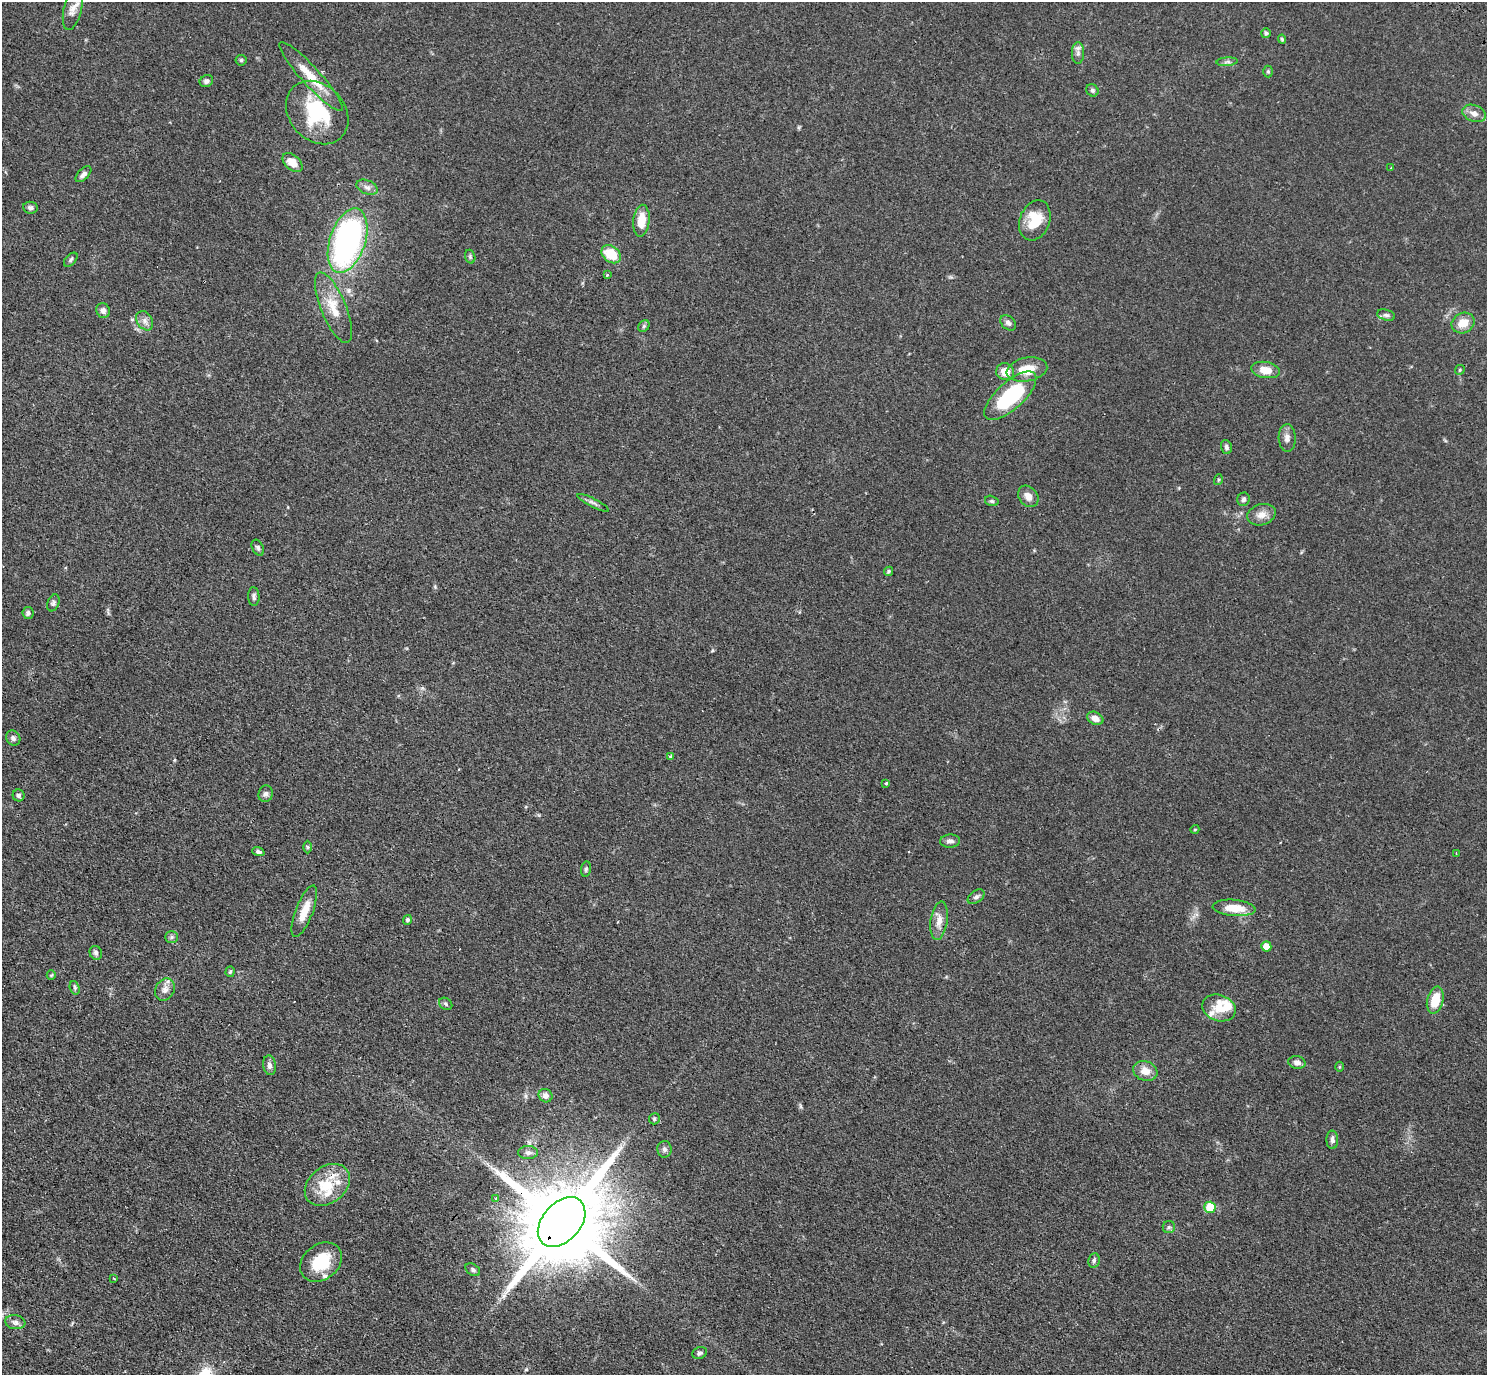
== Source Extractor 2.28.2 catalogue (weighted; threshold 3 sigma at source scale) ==
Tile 7 of 4 x 4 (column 3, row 2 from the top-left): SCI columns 3011-4495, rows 3093-4465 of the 6020 x 6043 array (HDU 1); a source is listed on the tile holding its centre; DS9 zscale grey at full resolution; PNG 1489 x 1377 px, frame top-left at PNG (2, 2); each listed source drawn as its Kron ellipse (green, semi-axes under 4 px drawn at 4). Shown black and unused: <1% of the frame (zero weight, under 3 of 4 exposures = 4% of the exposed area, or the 3 px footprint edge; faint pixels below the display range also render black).
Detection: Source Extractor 2.28.2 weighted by HDU 2 'WHT'; one run over the whole footprint, this tile lists its part. Background 0.059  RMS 0.0038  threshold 0.0173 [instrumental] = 3 sigma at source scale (4.5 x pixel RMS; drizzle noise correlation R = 1.50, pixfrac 1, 0.05/0.05 arcsec/px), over >= 5 px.
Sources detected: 107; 2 cosmic-ray / hot-pixel residue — neither listed nor drawn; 9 inside a brighter listed object's ellipse — not listed separately; the other 96 listed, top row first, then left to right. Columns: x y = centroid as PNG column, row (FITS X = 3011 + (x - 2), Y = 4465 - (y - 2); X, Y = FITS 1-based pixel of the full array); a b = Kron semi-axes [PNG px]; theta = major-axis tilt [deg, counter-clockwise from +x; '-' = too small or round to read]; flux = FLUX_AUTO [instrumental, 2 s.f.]
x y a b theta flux
73 8 22 9 77 3.3
1266 33 5 4 - 1
1282 39 4 4 - 0.55
1078 53 11 6 90 1.5
241 60 5 5 - 0.59
1227 62 10 4 4 1.1
1268 71 6 5 - 0.57
311 76 46 9 -48 9.3
206 81 7 5 23 1.2
1092 90 6 5 - 0.84
317 113 35 27 -47 27
1474 113 12 8 -21 2.7
293 163 12 7 -41 5
1391 167 4 2 - 0.27
83 174 10 5 46 1.5
367 187 11 7 -23 1.5
30 208 7 6 - 1.1
1035 220 21 15 68 11
641 221 16 8 85 6.2
348 241 33 18 72 99
611 254 11 8 -37 9.6
470 257 7 5 -73 0.65
71 260 8 5 47 0.8
607 275 3 3 - 0.52
333 308 38 12 -67 9.3
103 311 7 6 - 1.5
1386 315 9 5 -14 0.93
145 321 10 7 -57 2
1008 323 9 6 -44 1.3
1463 323 12 10 29 5.5
644 326 6 5 - 0.66
1027 369 20 12 11 8.4
1265 370 14 8 -10 5.1
1460 370 5 4 - 0.48
1005 372 9 8 - 4.9
1010 396 33 13 42 34
1287 438 14 8 -88 2.1
1226 447 7 5 -72 0.88
1218 480 5 3 - 0.42
1028 496 11 9 -50 2.6
1243 499 7 6 - 1.2
992 501 7 5 -16 0.7
593 503 17 4 -27 1.3
1261 515 14 10 17 3.4
258 548 8 5 -64 0.91
889 571 5 4 - 0.63
254 597 9 5 -87 1
53 603 9 5 68 0.92
28 613 6 5 - 1.1
1095 718 8 6 -26 2.9
13 738 8 6 -55 1.3
670 756 4 3 - 0.71
886 783 3 3 - 1
266 794 8 7 - 1.3
18 795 6 6 - 1
1195 829 4 3 - 0.3
950 841 10 6 3 1.6
307 847 6 4 -89 0.44
258 852 6 4 -20 0.91
1456 853 2 2 - 0.31
586 869 7 5 81 0.69
976 897 9 6 37 1.1
1234 908 21 8 -5 7.5
304 911 27 8 69 6
407 920 5 4 - 0.7
939 921 19 8 82 3.6
172 937 6 5 - 0.81
1266 946 5 5 - 3.8
96 953 7 6 - 1.2
230 972 5 4 - 0.54
51 975 5 4 - 0.42
75 988 7 4 -71 0.73
165 989 11 9 62 2.3
1435 1000 14 8 76 8.5
446 1004 7 5 -35 0.77
1219 1008 17 13 -21 5.4
1297 1062 8 6 -12 1.6
269 1065 10 6 -82 1.4
1339 1067 5 3 - 0.42
1145 1071 12 9 -20 4.1
546 1096 7 6 - 1.9
654 1119 6 5 - 0.87
1332 1140 9 6 -89 1.2
665 1149 8 7 - 1.3
528 1153 10 6 0 1.4
327 1185 25 18 38 12
496 1199 4 4 - 0.66
1210 1207 6 5 - 12
562 1222 29 19 48 7800
1169 1227 6 6 - 0.86
1094 1260 7 5 80 0.91
321 1262 23 17 39 14
473 1270 8 5 -35 0.9
114 1278 3 2 - 0.45
15 1322 10 7 -8 1.6
700 1353 7 5 23 0.88
Overlapping masked pixels (flux is a lower limit): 1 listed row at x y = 562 1222